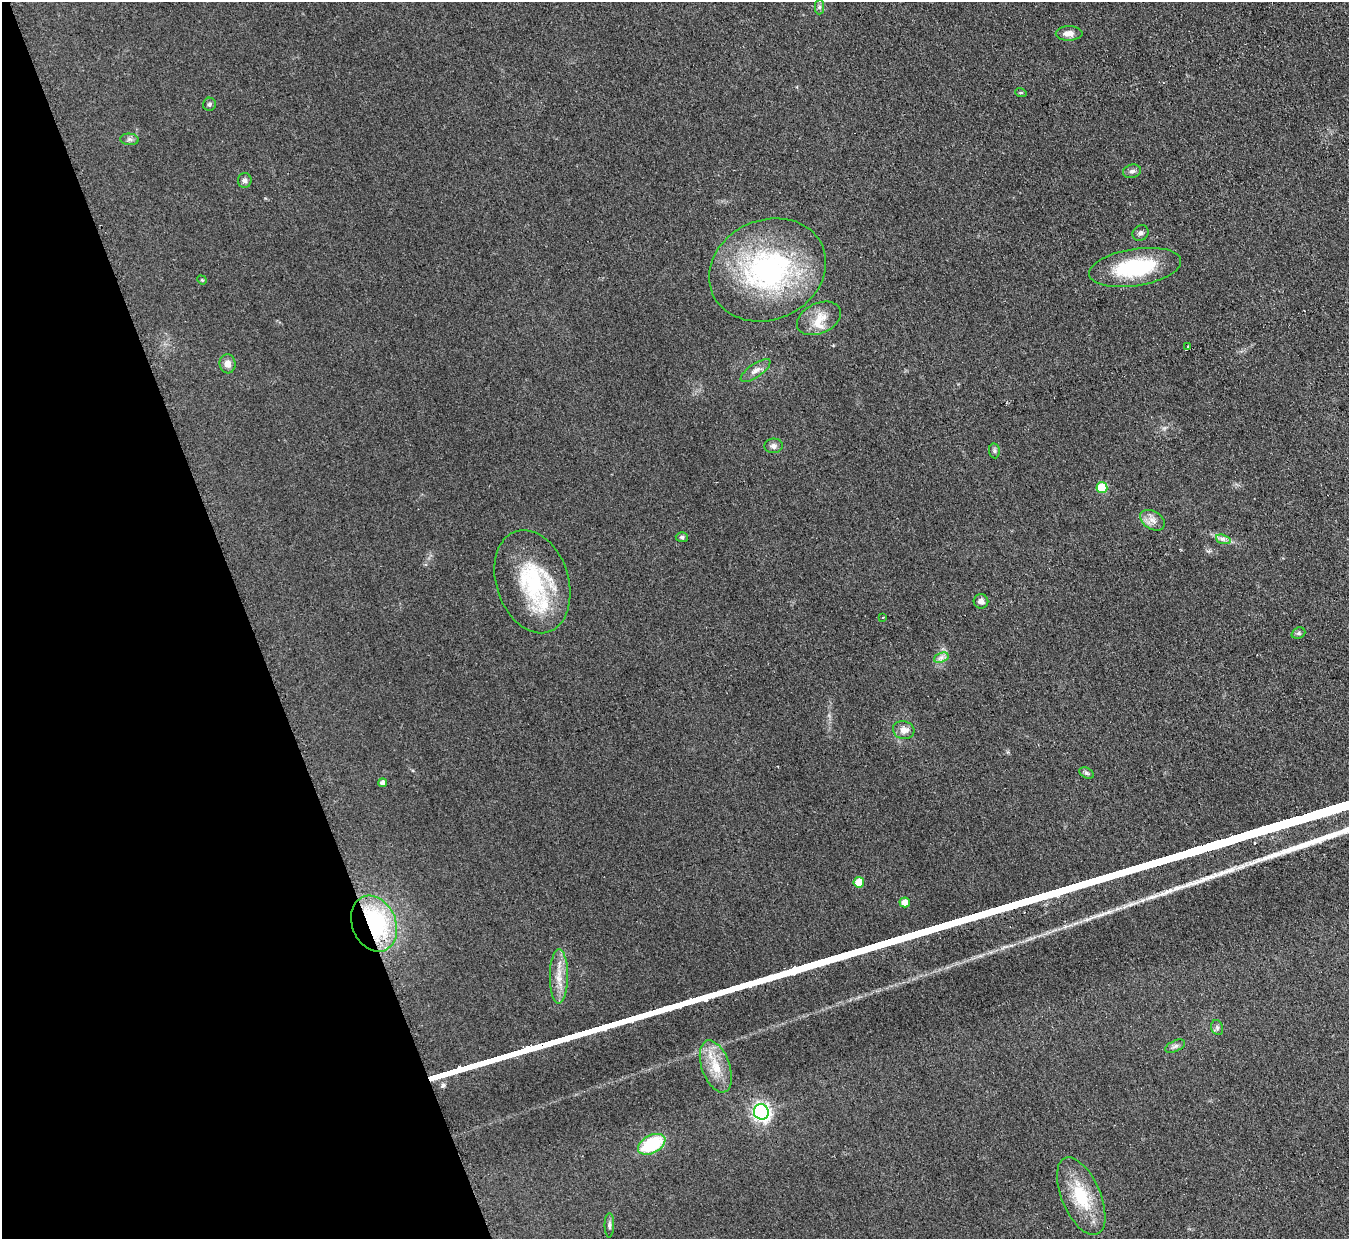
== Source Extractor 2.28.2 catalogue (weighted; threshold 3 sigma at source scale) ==
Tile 5 of 4 x 4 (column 1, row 2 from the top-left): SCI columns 19-1365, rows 2754-3990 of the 5414 x 5374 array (HDU 1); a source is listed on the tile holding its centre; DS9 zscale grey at full resolution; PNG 1351 x 1241 px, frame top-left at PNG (2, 2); each listed source drawn as its Kron ellipse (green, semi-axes under 4 px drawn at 4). Shown black and unused: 18% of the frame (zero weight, under 2 of 3 exposures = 2% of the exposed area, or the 3 px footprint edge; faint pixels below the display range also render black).
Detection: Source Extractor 2.28.2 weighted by HDU 2 'WHT'; one run over the whole footprint, this tile lists its part. Background 0.0903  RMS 0.011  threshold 0.0504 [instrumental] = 3 sigma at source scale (4.5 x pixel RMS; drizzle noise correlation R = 1.50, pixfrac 1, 0.05/0.05 arcsec/px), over >= 5 px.
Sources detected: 43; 1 cosmic-ray / hot-pixel residue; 1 long thin detection or spike segment (spike, bleed or trail) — neither listed nor drawn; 1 inside a brighter listed object's ellipse — not listed separately; the other 40 listed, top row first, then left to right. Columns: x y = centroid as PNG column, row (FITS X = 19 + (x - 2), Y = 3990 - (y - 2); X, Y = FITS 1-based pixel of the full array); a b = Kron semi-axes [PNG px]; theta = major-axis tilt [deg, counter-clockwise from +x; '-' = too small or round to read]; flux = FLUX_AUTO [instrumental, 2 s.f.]
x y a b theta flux
819 7 7 4 89 2
1069 33 13 7 0 7.5
1021 93 6 3 -18 1.3
209 104 6 6 - 2.6
129 139 9 6 -5 2.9
1132 171 9 6 16 3.5
245 180 7 7 - 3.4
1141 233 8 7 - 3.6
1135 267 46 18 9 87
768 270 60 49 24 230
202 280 5 4 - 1.1
819 318 23 15 25 21
1187 347 3 3 - 1.7
228 364 9 8 - 7.1
756 370 17 6 35 6.8
773 446 9 7 6 4.4
994 451 7 5 -83 2.3
1102 488 5 5 - 42
1152 520 13 9 -31 8.4
682 537 6 5 - 2.2
1223 539 7 4 -18 3.4
532 582 53 36 -72 110
981 601 7 7 - 5.1
883 617 3 2 - 1.8
1298 633 7 5 21 2.2
941 658 8 4 19 3.8
904 730 11 9 -15 8.2
1086 773 8 5 -27 2.2
382 783 4 4 - 4
859 882 5 5 - 19
905 902 5 5 - 11
374 924 29 22 -68 140
559 976 27 9 89 17
1217 1028 8 6 -71 2.8
1175 1046 10 5 25 3.3
716 1066 27 14 -70 27
761 1112 7 7 - 370
652 1144 15 9 28 65
1081 1196 41 19 -67 54
609 1225 12 4 89 3.1
Overlapping masked pixels (flux is a lower limit): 1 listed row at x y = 374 924
Unlisted compact peaks at least as high as the median listed source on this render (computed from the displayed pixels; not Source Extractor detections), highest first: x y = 443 1085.